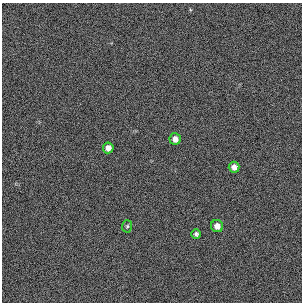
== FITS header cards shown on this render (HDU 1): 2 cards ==
NAXIS1  =                  300 / length of original image axis
NAXIS2  =                  300 / length of original image axis

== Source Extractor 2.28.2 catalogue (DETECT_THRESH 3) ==
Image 300 x 300 px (HDU 1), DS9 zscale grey, 1 PNG px = 1 image px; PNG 304 x 304 px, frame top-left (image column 1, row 300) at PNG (2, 3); each listed source drawn as its Kron ellipse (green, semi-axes under 4 px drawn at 4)
Background 385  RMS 67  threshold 200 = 3 sigma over >= 5 px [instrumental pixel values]
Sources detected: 6; all 6 listed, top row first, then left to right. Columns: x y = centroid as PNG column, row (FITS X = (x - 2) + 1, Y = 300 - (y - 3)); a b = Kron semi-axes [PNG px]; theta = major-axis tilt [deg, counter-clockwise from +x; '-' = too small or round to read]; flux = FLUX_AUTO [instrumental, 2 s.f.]
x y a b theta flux
175 139 5 5 - 23000
108 148 5 5 - 23000
234 167 5 5 - 24000
127 226 6 5 - 7100
217 226 6 6 - 27000
196 234 4 4 - 11000